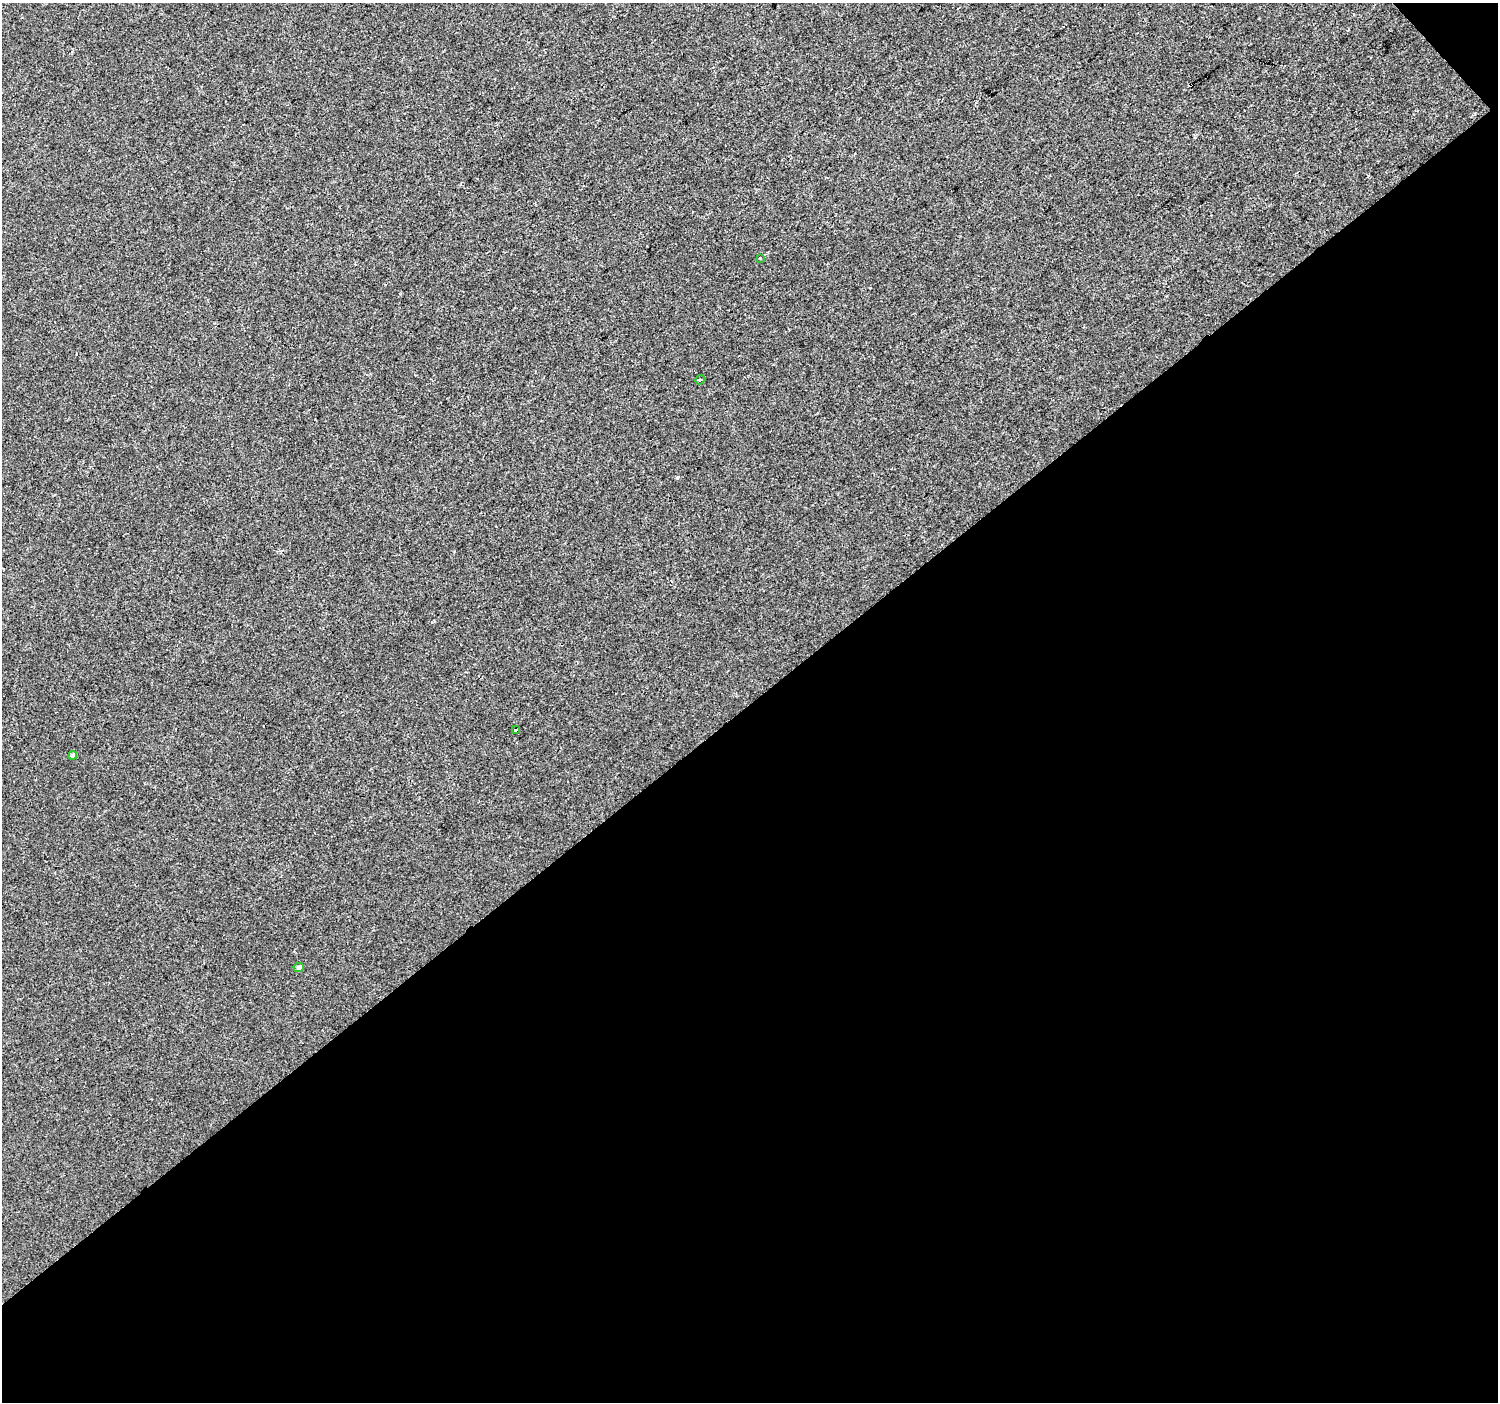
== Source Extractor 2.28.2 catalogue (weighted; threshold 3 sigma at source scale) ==
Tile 4 of 2 x 2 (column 2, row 2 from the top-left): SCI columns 1497-2992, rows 79-1478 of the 2993 x 2976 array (HDU 1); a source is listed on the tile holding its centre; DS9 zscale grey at full resolution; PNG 1500 x 1404 px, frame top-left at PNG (2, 3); each listed source drawn as its Kron ellipse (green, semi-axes under 4 px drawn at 4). Shown black and unused: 50% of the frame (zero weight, under 2 of 3 exposures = <1% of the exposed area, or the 3 px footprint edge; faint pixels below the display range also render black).
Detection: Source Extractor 2.28.2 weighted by HDU 2 'WHT'; one run over the whole footprint, this tile lists its part. Background -2.79e-04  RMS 0.004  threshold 0.0179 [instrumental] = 3 sigma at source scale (4.5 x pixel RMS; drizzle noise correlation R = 1.50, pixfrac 1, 0.0396/0.0396 arcsec/px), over >= 5 px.
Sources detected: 6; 1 cosmic-ray / hot-pixel residue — neither listed nor drawn; the other 5 listed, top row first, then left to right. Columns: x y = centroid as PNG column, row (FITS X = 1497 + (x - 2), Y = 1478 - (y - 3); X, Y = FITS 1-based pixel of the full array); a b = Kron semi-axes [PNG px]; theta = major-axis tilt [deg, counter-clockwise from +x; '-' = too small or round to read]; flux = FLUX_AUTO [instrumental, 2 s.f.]
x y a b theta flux
760 258 3 2 - 0.35
700 380 5 4 - 0.69
516 730 3 2 - 0.44
73 755 4 3 - 1.9
299 967 5 4 - 1.1